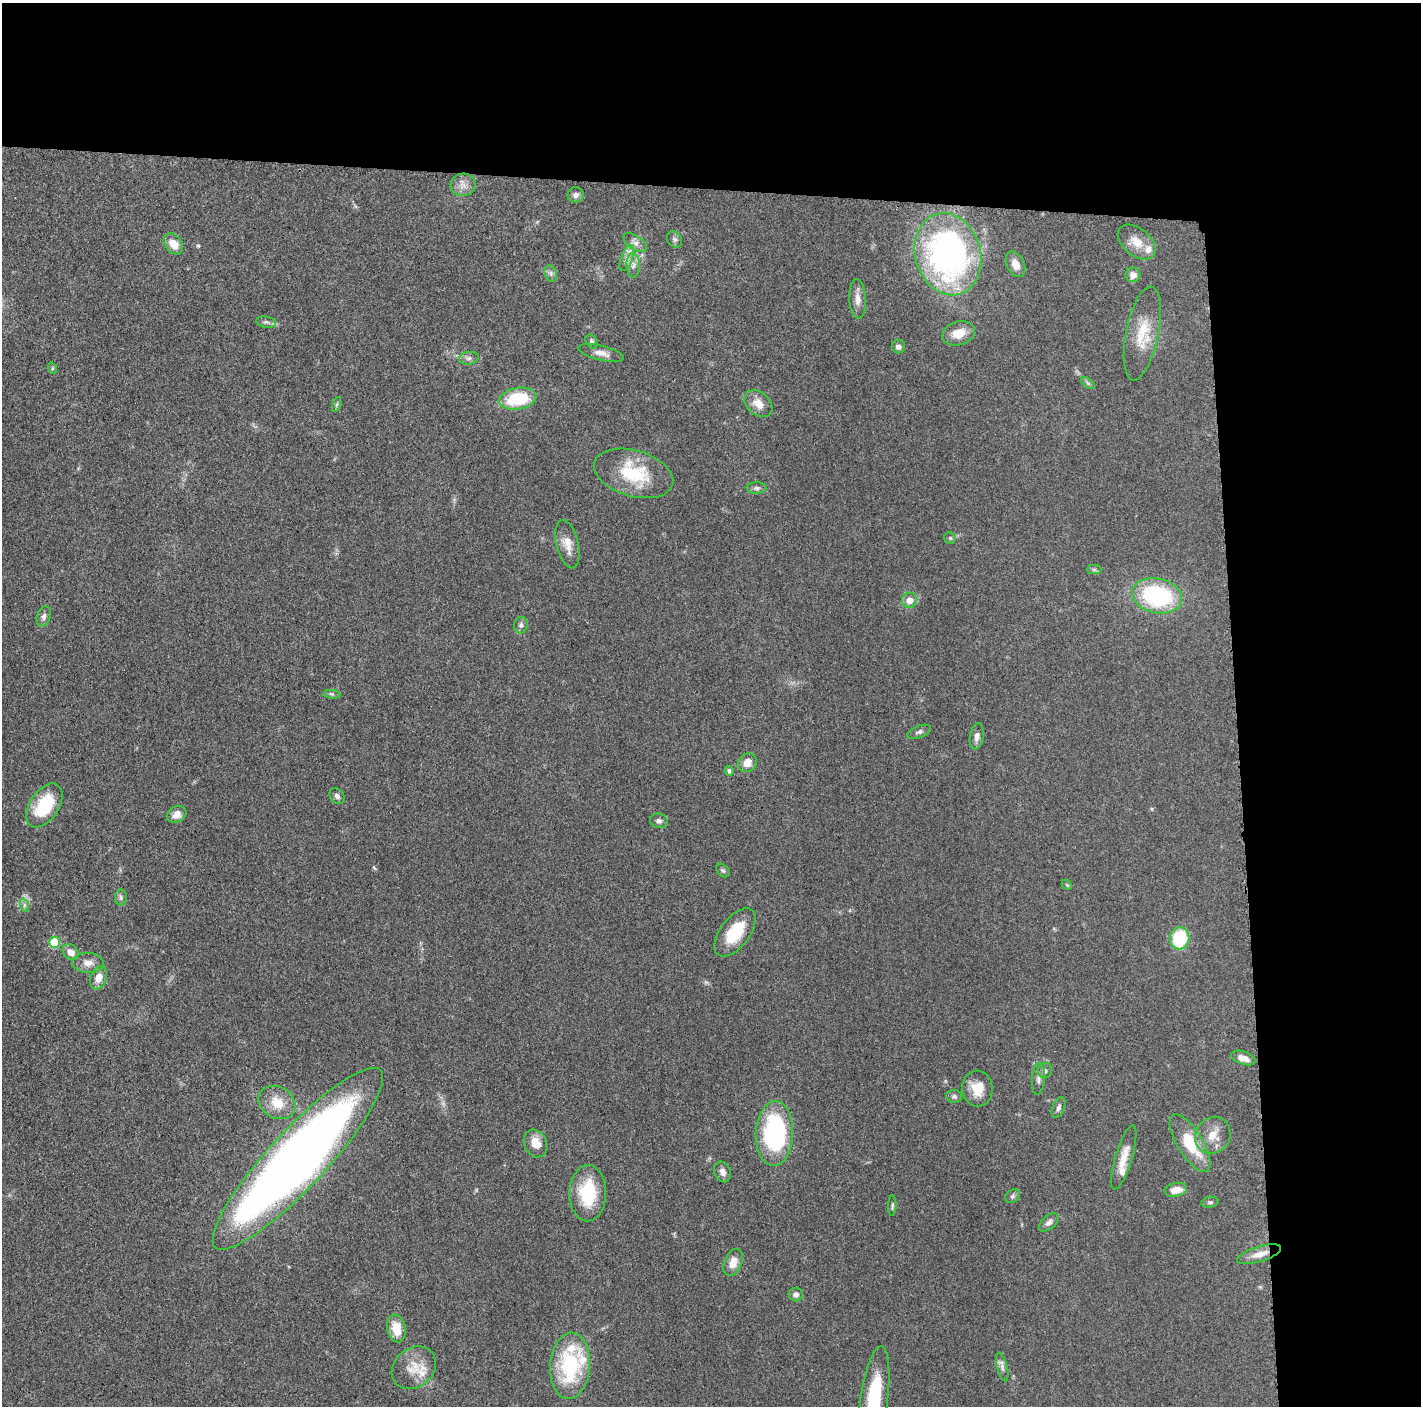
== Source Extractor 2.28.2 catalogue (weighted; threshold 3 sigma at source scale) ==
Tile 3 of 3 x 3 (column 3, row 1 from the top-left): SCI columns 2845-4263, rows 2828-4231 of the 4265 x 4250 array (HDU 1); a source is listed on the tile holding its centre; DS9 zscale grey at full resolution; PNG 1423 x 1408 px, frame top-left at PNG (2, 3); each listed source drawn as its Kron ellipse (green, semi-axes under 4 px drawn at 4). Shown black and unused: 24% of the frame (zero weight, under 3 of 5 exposures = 1% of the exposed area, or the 3 px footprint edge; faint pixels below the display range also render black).
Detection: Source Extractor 2.28.2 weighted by HDU 2 'WHT'; one run over the whole footprint, this tile lists its part. Background 0.0485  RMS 0.0053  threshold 0.0237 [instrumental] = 3 sigma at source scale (4.5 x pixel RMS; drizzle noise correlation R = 1.50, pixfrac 1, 0.05/0.05 arcsec/px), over >= 5 px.
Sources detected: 87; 6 inside a brighter listed object's ellipse — not listed separately; the other 81 listed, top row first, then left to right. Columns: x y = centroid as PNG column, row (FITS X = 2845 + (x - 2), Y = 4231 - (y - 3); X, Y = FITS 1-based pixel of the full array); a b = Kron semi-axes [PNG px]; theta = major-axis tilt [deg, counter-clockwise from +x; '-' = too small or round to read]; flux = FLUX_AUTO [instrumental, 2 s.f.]
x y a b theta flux
463 185 13 11 5 4.1
576 195 8 7 - 2
675 239 9 7 -52 1.6
1137 242 22 13 -40 8
635 243 13 7 -33 2.9
173 244 12 8 -51 6.5
948 254 42 32 -74 160
627 258 14 6 70 3
1015 264 13 8 -64 5.4
633 265 12 6 -88 2.8
551 273 8 6 -70 1.6
1133 275 7 7 - 3.5
858 299 20 8 -87 4.3
266 322 10 5 -10 1.4
959 333 17 11 17 8
1142 333 48 16 79 17
592 341 7 5 -59 1.1
898 347 6 6 - 2
601 353 23 7 -14 4.3
469 358 10 6 9 1.8
52 368 6 3 -73 0.64
1088 383 8 4 -37 0.97
518 399 19 10 10 27
337 404 8 3 71 0.76
758 404 16 11 -42 6
634 473 41 23 -16 27
757 488 10 5 -1 1.6
950 538 6 5 - 0.89
567 544 25 11 -77 6.5
1094 570 7 4 -1 0.99
1157 596 25 17 -12 63
909 600 8 7 - 5
44 616 10 7 73 2.1
521 625 8 6 80 1.6
332 694 9 3 -5 0.91
919 732 13 6 21 1.7
977 736 13 6 79 2.6
747 763 10 8 45 5.1
729 771 5 4 - 1.2
337 796 9 6 -49 1.6
44 805 24 14 57 27
176 814 10 8 29 3.7
659 821 9 7 -15 1.9
723 870 8 5 -47 1
1067 885 6 4 -43 0.57
121 897 8 6 -89 1.3
24 905 7 4 -72 1.2
735 932 28 14 53 19
1180 938 11 9 77 29
54 942 5 5 - 24
71 952 9 7 -46 3.9
88 963 16 10 -4 4.2
99 978 12 8 69 5
1243 1058 12 6 -19 4.5
1045 1070 7 7 - 1.8
1038 1079 16 6 86 2.2
977 1089 18 15 -86 9.8
954 1096 8 6 -9 1.4
277 1103 19 15 -31 11
1058 1108 11 6 67 1.6
774 1133 32 18 87 75
1213 1135 19 17 53 9.1
536 1143 14 11 -65 6.9
1190 1143 33 13 -58 20
1124 1157 33 8 73 7.6
298 1159 121 28 47 550
723 1172 11 8 -65 2.6
1176 1190 11 7 11 6.2
588 1193 28 18 89 25
1013 1196 8 6 32 1.3
1210 1202 8 5 8 1.1
892 1206 10 4 88 1
1049 1223 11 6 41 2.2
1259 1254 23 7 17 6.1
733 1263 14 9 67 5.7
796 1295 7 7 - 2.1
396 1329 14 9 -78 9.8
570 1366 33 20 86 48
1002 1367 15 5 -75 2.1
414 1368 24 19 40 11
874 1400 54 13 82 45
Isophote crosses this tile's border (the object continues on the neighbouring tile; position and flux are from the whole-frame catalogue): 1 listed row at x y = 874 1400